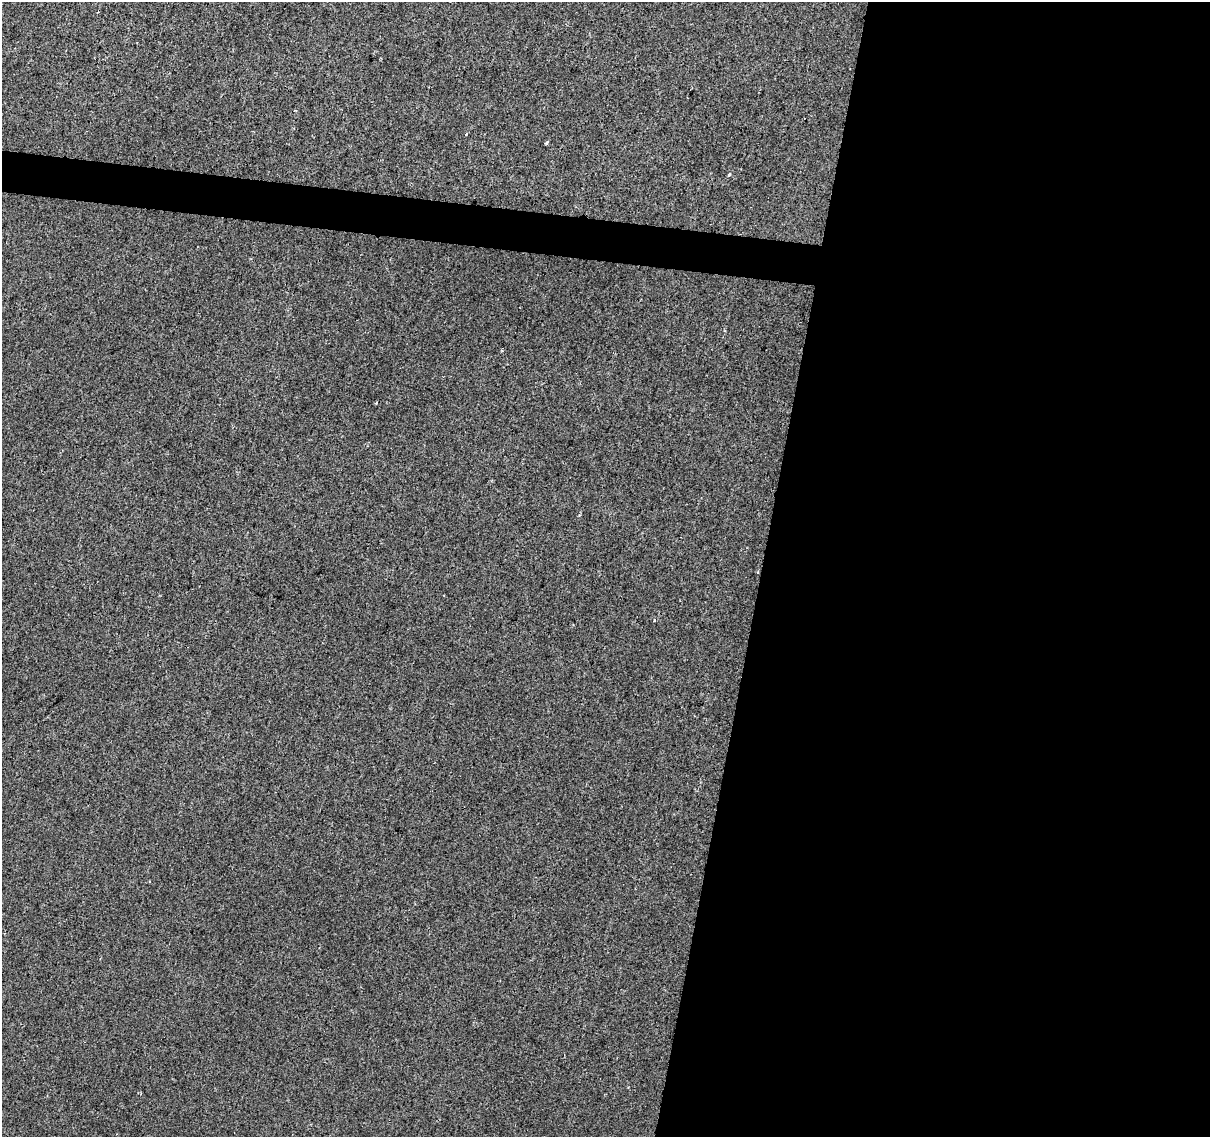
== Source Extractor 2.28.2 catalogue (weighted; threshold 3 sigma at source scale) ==
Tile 12 of 4 x 4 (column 4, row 3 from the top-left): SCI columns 3633-4840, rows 1420-2554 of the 4840 x 5051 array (HDU 1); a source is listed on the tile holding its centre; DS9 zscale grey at full resolution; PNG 1212 x 1139 px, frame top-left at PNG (2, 2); no overlay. Shown black and unused: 40% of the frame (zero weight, under 2 of 3 exposures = <1% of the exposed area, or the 3 px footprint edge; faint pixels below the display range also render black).
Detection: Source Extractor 2.28.2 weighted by HDU 2 'WHT'; one run over the whole footprint, this tile lists its part. Background 0.0109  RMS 0.0057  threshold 0.0258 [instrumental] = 3 sigma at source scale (4.5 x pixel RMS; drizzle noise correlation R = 1.50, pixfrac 1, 0.0396/0.0396 arcsec/px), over >= 5 px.
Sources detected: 6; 2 cosmic-ray / hot-pixel residue — not listed; the other 4 listed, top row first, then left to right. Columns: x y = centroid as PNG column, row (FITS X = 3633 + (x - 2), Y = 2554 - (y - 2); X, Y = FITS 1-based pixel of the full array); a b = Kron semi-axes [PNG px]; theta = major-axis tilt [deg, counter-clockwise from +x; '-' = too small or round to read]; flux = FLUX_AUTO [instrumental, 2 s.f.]
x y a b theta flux
546 143 4 3 - 0.73
729 175 5 3 - 0.87
376 402 3 2 - 0.72
654 620 4 3 - 0.42